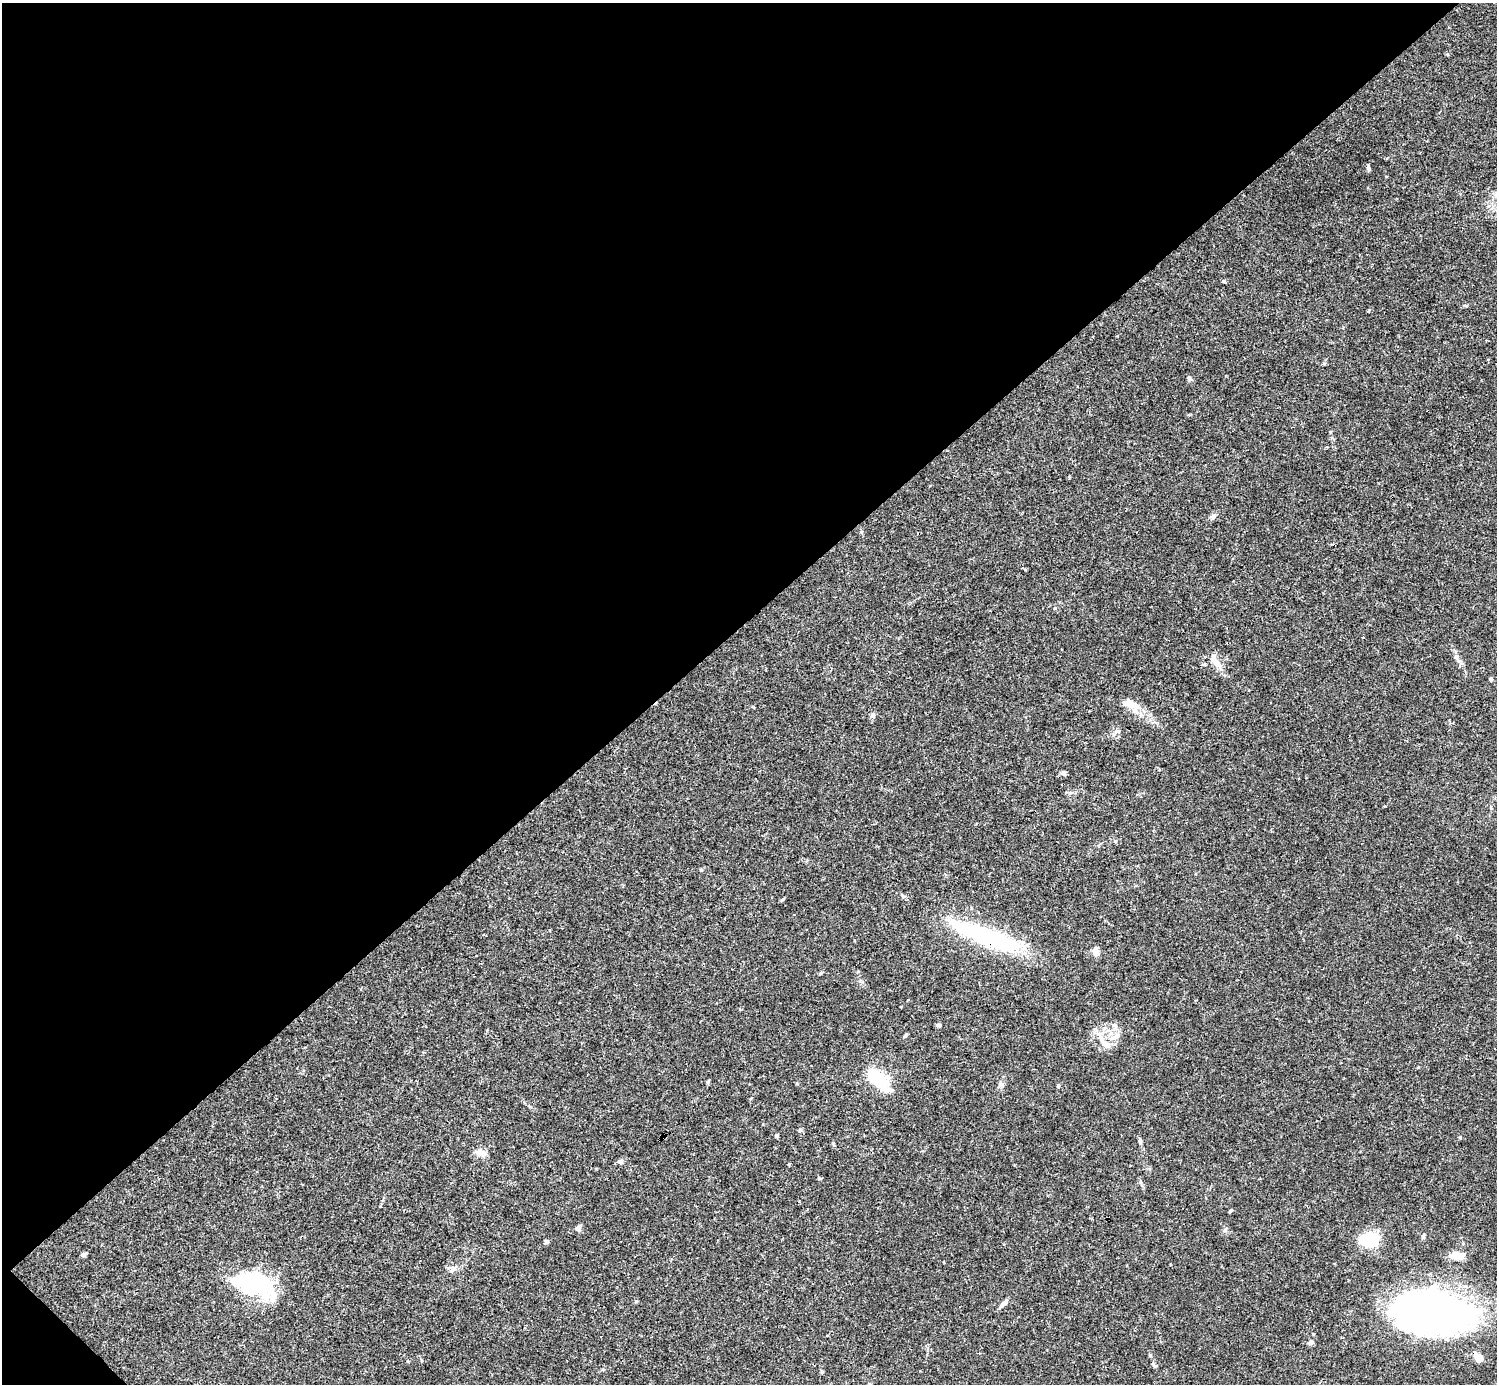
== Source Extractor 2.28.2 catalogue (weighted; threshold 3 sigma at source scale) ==
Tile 5 of 4 x 4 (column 1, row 2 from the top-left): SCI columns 1-1495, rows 2921-4302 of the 5983 x 5982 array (HDU 1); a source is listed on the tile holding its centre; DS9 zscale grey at full resolution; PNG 1499 x 1386 px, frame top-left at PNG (2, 3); no overlay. Shown black and unused: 45% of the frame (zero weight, under 3 of 4 exposures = <1% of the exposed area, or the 3 px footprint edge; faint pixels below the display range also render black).
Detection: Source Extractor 2.28.2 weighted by HDU 2 'WHT'; one run over the whole footprint, this tile lists its part. Background 0.0163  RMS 0.0022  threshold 0.00973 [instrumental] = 3 sigma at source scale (4.5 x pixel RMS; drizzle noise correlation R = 1.50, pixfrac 1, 0.05/0.05 arcsec/px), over >= 5 px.
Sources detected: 48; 7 inside a brighter object's white glare — not listed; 1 inside a brighter listed object's ellipse — not listed separately; the other 40 listed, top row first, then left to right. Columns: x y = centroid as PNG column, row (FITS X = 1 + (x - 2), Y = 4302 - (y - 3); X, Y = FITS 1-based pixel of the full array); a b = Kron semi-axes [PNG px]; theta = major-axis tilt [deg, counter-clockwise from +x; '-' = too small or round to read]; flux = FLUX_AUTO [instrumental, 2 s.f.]
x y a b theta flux
1368 168 7 4 -89 0.44
1224 281 5 3 - 0.19
1324 364 5 4 - 0.26
1189 378 7 5 -56 0.42
1213 517 7 5 69 0.54
1456 656 6 4 -19 0.38
1216 662 20 8 -52 2.3
1491 679 4 4 - 0.36
1131 704 28 12 -29 3.5
873 715 6 5 - 0.73
1118 731 6 5 - 0.44
1063 773 7 6 - 0.51
1070 793 6 4 0 0.4
701 870 4 4 - 0.3
985 936 75 22 -22 22
1095 951 11 7 -79 1.3
938 1025 6 4 1 0.43
905 1035 6 4 62 0.34
1115 1037 17 8 32 1.9
1106 1044 14 8 -39 2.1
875 1076 9 7 -32 12
708 1082 6 4 71 0.28
776 1135 6 4 -73 0.27
1140 1141 9 4 -90 0.4
480 1152 12 7 -21 1.7
621 1161 7 6 - 0.55
819 1178 5 4 - 0.27
1230 1211 5 4 - 0.24
578 1228 5 4 - 1.7
1423 1236 7 5 74 0.35
546 1242 6 5 - 0.37
1371 1242 18 9 2 8.6
83 1255 5 5 - 0.53
1455 1255 14 7 -11 2.8
452 1270 9 6 30 0.68
251 1288 53 25 -11 13
1004 1303 14 5 46 0.79
1434 1311 65 35 -8 140
1310 1342 8 6 21 0.54
1479 1358 12 9 -43 1.6
Overlapping masked pixels (flux is a lower limit): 1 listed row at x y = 985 936
Isophote crosses this tile's border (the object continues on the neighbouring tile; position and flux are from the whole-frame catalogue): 1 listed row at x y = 1434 1311
Unlisted compact peaks at least as high as the median listed source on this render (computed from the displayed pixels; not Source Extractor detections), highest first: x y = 1150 1355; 1153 1364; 1058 1086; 1055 608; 1225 1230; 822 1372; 1447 54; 636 1301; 821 973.